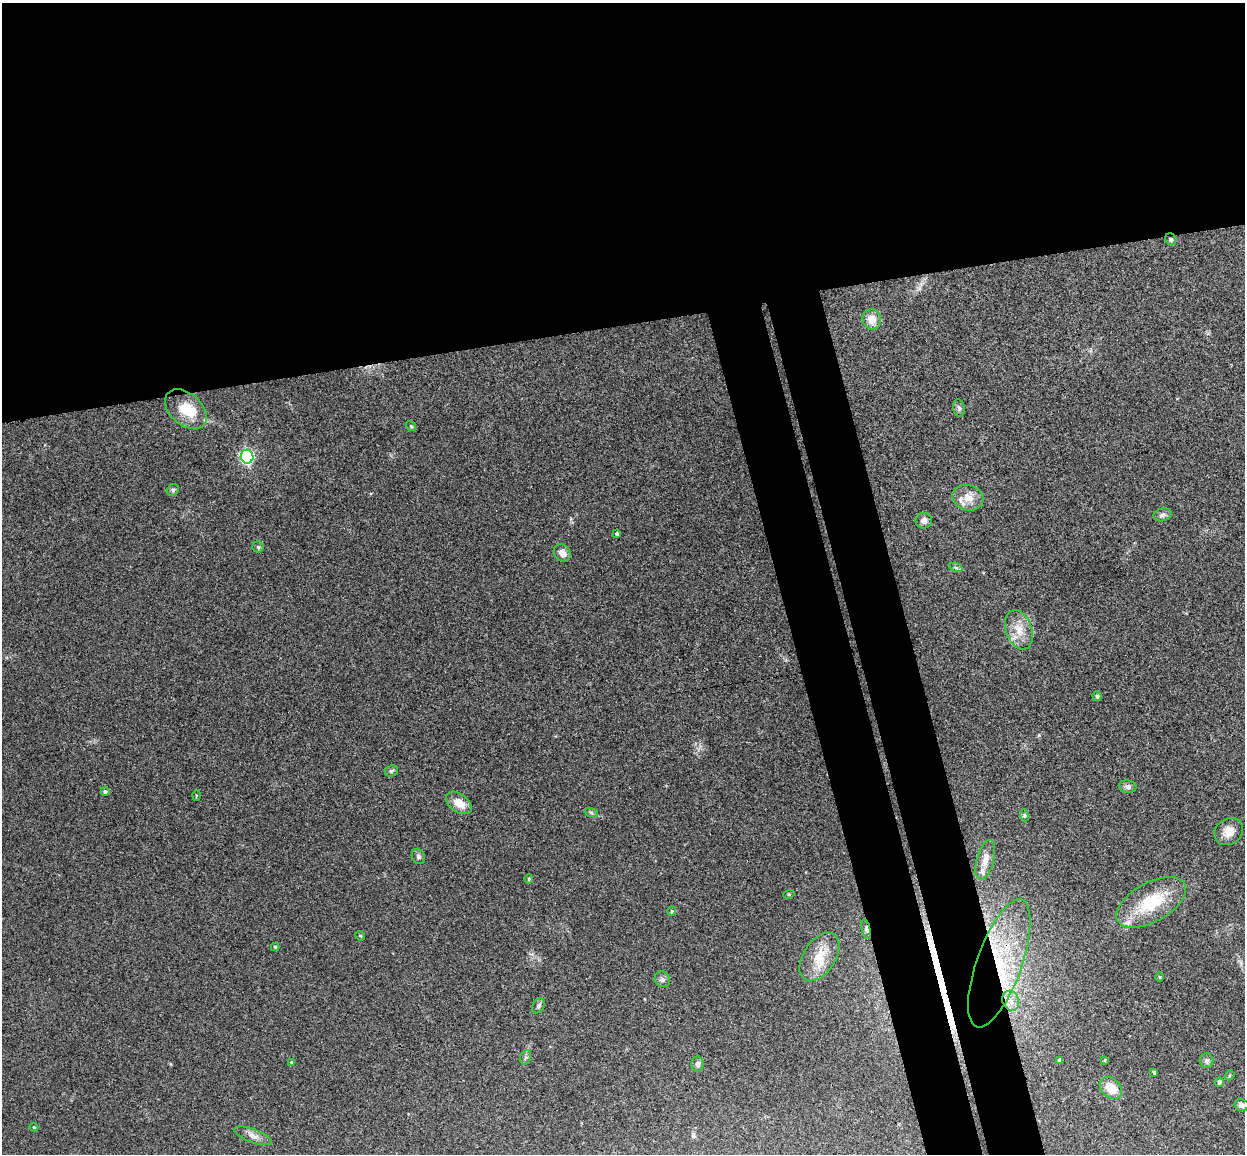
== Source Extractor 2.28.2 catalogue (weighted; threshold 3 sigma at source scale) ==
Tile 2 of 4 x 4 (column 2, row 1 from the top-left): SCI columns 1302-2544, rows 3609-4760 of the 5088 x 5029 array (HDU 1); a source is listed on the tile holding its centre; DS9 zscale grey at full resolution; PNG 1247 x 1156 px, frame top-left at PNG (2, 3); each listed source drawn as its Kron ellipse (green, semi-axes under 4 px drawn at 4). Shown black and unused: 34% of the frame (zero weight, under 3 of 4 exposures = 6% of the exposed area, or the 3 px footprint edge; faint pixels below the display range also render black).
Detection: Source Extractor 2.28.2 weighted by HDU 2 'WHT'; one run over the whole footprint, this tile lists its part. Background 0.0709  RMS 0.0075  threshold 0.0339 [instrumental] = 3 sigma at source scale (4.5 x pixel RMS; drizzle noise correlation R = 1.50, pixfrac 1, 0.05/0.05 arcsec/px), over >= 5 px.
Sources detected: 59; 1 inside a brighter object's white glare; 1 long thin detection or spike segment (spike, bleed or trail) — neither listed nor drawn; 5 inside a brighter listed object's ellipse — not listed separately; the other 52 listed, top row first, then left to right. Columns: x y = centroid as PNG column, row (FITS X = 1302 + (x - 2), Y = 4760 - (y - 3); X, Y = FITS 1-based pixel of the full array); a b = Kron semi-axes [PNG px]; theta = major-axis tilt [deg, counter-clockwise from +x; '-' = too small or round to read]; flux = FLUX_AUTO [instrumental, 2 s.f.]
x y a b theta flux
1171 239 6 5 - 1.7
872 319 10 9 - 8.8
959 408 8 5 -80 1.9
186 409 24 16 -42 18
411 426 5 4 - 0.9
247 457 7 6 - 140
173 490 6 5 - 1.4
968 498 16 12 -14 9.4
1163 515 9 6 13 2.4
924 521 8 8 - 3.6
617 534 4 3 - 1.1
258 547 5 5 - 1.3
562 553 10 7 -54 5
956 568 7 4 -20 1.3
1019 630 20 13 -70 12
1097 696 5 4 - 1.6
391 771 7 5 24 1.5
1128 787 9 6 -9 2.6
105 792 4 4 - 1.5
196 796 5 3 - 0.65
459 803 15 9 -36 9.4
591 812 7 4 -20 1.3
1024 815 6 4 -72 1.1
1229 831 15 13 38 8.3
418 856 8 6 -64 2.3
985 860 20 8 75 8.4
529 879 5 4 - 0.86
789 894 5 3 - 0.74
1151 902 38 19 29 37
672 911 5 4 - 0.8
866 929 10 3 -77 5.2
360 936 5 4 - 0.93
275 947 4 4 - 0.93
819 957 27 16 56 18
999 963 67 22 70 77
1160 977 5 3 - 0.62
662 979 8 7 - 2.4
1011 1001 10 8 -67 5
538 1006 8 6 58 1.7
526 1057 7 5 72 1.5
1060 1060 4 4 - 2.2
1105 1060 4 3 - 0.87
1207 1061 7 7 - 2.3
291 1062 4 3 - 0.61
697 1064 7 6 - 2.7
1154 1072 4 3 - 1.3
1230 1075 5 4 - 1.1
1219 1082 5 4 - 2.1
1111 1088 12 9 -45 13
1241 1105 7 6 - 3
34 1127 4 4 - 0.91
253 1136 20 6 -21 4.6
Overlapping masked pixels (flux is a lower limit): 2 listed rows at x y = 866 929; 999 963